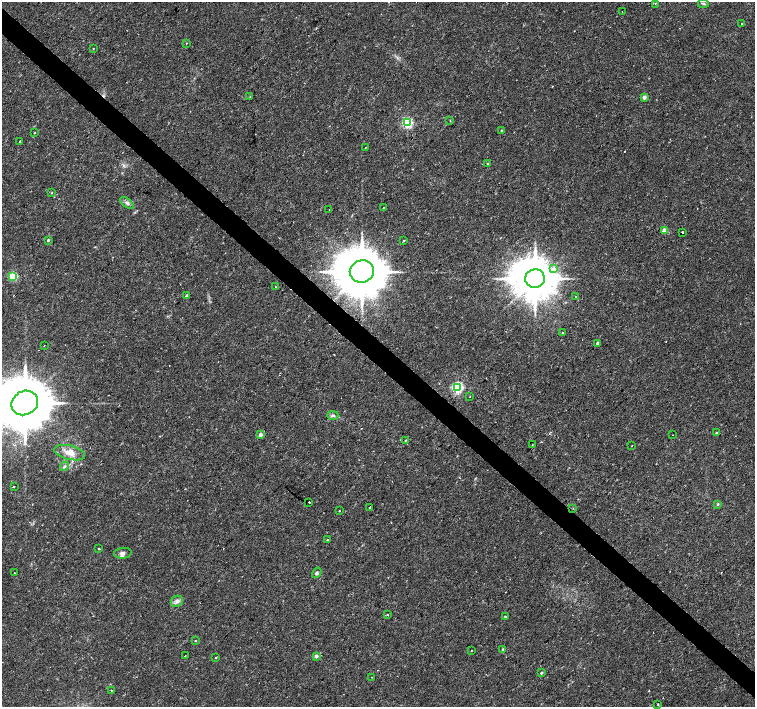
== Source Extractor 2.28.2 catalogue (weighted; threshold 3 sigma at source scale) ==
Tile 11 of 4 x 4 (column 3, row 3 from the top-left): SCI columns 3018-4522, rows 1639-3047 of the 6027 x 6027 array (HDU 1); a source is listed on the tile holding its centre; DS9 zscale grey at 2 x 2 block average (1 PNG px = mean of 2 x 2 image px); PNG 757 x 709 px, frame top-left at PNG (2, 2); each listed source drawn as its Kron ellipse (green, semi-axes under 4 px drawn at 4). Shown black and unused: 4% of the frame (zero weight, under 2 of 3 exposures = <1% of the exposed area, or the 3 px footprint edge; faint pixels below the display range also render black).
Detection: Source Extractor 2.28.2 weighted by HDU 2 'WHT'; one run over the whole footprint, this tile lists its part. Background 0.0228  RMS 0.0028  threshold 0.0126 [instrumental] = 3 sigma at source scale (4.5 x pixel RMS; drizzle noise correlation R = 1.50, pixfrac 1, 0.0396/0.0396 arcsec/px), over >= 5 px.
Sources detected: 71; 1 cosmic-ray / hot-pixel residue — neither listed nor drawn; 1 inside a brighter listed object's ellipse — not listed separately; the other 69 listed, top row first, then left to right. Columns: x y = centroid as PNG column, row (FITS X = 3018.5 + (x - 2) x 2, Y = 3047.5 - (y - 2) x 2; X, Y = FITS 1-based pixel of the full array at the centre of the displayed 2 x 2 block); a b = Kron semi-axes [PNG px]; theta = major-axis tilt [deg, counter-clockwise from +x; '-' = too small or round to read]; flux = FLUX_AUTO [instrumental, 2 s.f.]
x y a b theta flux
655 3 2 2 - 0.26
703 3 5 2 - 0.84
622 11 2 2 - 0.35
742 24 2 2 - 0.93
187 43 2 2 - 0.34
93 49 2 2 - 0.39
250 97 2 2 - 0.33
644 97 2 2 - 4.7
450 121 2 2 - 0.67
407 123 3 3 - 91
501 130 2 2 - 0.43
34 133 2 2 - 0.31
20 141 2 2 - 0.76
366 147 2 2 - 0.47
487 163 2 2 - 1.5
51 193 3 2 - 0.34
127 203 8 4 -38 1.8
383 208 2 2 - 0.78
329 209 2 2 - 1.3
664 231 3 2 - 10
683 233 3 2 - 0.89
48 240 2 2 - 1.1
403 241 2 2 - 0.55
554 268 2 2 - 4.6
362 271 12 11 - 4300
13 276 3 3 - 50
535 278 10 9 - 2900
275 287 2 2 - 0.34
187 296 3 2 - 1.6
576 296 3 2 - 0.63
562 333 2 2 - 1.7
597 343 2 2 - 6.5
44 345 2 2 - 0.62
458 387 3 3 - 110
469 397 2 2 - 0.27
25 403 14 12 30 5800
333 415 6 3 1 1.3
716 433 2 2 - 1.2
260 435 2 2 - 5.2
673 435 2 2 - 0.34
406 440 3 2 - 0.5
532 445 2 2 - 0.24
632 445 2 2 - 0.46
70 453 16 7 -13 6.7
65 466 5 3 - 1.2
14 487 2 2 - 0.38
309 502 2 2 - 1.7
718 504 3 3 - 0.73
370 507 2 2 - 1
573 508 2 2 - 0.4
339 511 2 2 - 1.7
327 540 2 2 - 1.7
99 549 3 2 - 0.51
123 553 9 5 6 2.3
15 573 2 2 - 0.69
317 573 5 4 - 1.3
177 601 6 5 - 2.6
387 615 2 2 - 1.3
506 617 2 2 - 3
195 641 2 2 - 0.51
503 649 3 3 - 0.55
471 650 2 2 - 0.31
185 656 2 2 - 0.53
316 656 3 2 - 3.4
216 658 2 2 - 0.63
541 673 3 2 - 0.85
372 677 2 2 - 0.39
112 690 2 2 - 0.3
658 705 3 2 - 0.41
Overlapping masked pixels (flux is a lower limit): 1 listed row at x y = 362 271
Isophote crosses this tile's border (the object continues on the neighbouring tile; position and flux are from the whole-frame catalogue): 1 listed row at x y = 25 403
Diffuse or blended objects may show on this block-average render without a row.